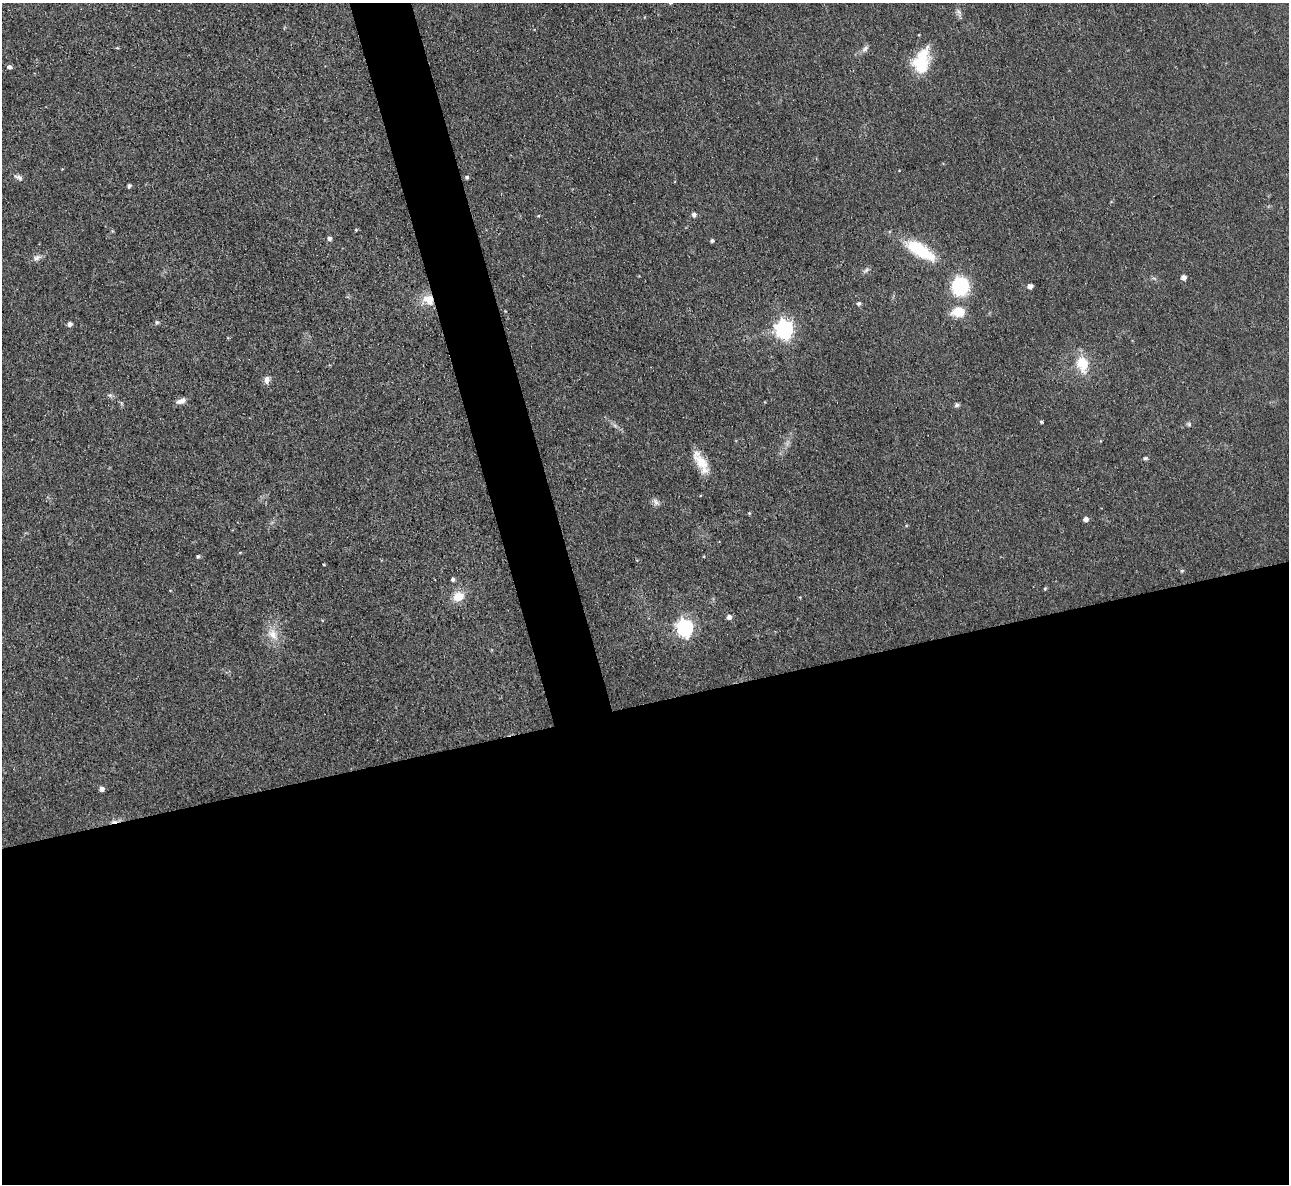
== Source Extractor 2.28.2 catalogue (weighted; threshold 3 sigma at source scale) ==
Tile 15 of 4 x 4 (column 3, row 4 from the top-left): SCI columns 2574-3860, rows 140-1321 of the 5146 x 5127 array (HDU 1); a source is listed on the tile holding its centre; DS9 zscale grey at full resolution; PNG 1291 x 1186 px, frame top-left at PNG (2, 3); no overlay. Shown black and unused: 43% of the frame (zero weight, under 3 of 4 exposures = <1% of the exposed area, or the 3 px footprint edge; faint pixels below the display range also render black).
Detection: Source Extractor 2.28.2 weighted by HDU 2 'WHT'; one run over the whole footprint, this tile lists its part. Background 0.0491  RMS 0.0074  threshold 0.0332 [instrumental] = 3 sigma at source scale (4.5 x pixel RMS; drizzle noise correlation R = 1.50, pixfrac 1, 0.05/0.05 arcsec/px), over >= 5 px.
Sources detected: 48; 1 cosmic-ray / hot-pixel residue — not listed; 1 inside a brighter listed object's ellipse — not listed separately; the other 46 listed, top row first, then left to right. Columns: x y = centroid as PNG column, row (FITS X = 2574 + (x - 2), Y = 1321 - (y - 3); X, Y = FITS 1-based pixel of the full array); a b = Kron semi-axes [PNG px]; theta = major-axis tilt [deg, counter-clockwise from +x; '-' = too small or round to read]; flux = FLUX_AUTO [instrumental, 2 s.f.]
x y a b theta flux
959 12 10 5 -45 2.1
865 49 11 6 39 2.7
920 64 30 20 63 28
9 67 5 4 - 2.3
18 177 12 5 -23 2.3
467 177 5 4 - 1.5
129 186 4 4 - 1.8
694 214 5 4 - 3.1
538 216 4 3 - 0.68
356 230 4 4 - 0.71
329 238 5 4 - 2.3
712 240 4 4 - 1.5
921 251 32 12 -31 40
37 258 13 7 30 3.3
866 270 9 4 36 1.7
1183 277 5 5 - 3.7
960 286 14 13 - 50
1030 286 4 4 - 4.6
428 300 16 12 -31 12
859 303 5 5 - 1.6
958 312 17 12 2 12
157 322 6 6 - 1.3
69 324 4 4 - 3.4
784 329 7 7 - 290
1082 364 21 14 -78 17
267 379 9 7 76 3.6
110 395 6 6 - 1.5
181 401 12 6 17 4
957 405 5 5 - 1.6
1041 422 3 3 - 1.1
1189 424 6 6 - 1.3
1145 458 6 5 - 1.2
701 462 27 12 -48 14
656 502 11 7 -53 2.9
749 513 4 4 - 0.67
1086 519 5 5 - 3.1
198 556 4 4 - 1.3
324 565 4 2 - 0.65
1182 571 5 4 - 1
452 579 4 4 - 1.9
1045 589 5 4 - 0.95
458 596 14 11 24 11
729 617 5 5 - 3.3
685 628 7 7 - 240
273 634 16 11 -55 9.2
101 789 5 5 - 3.3
Overlapping masked pixels (flux is a lower limit): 1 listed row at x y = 428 300